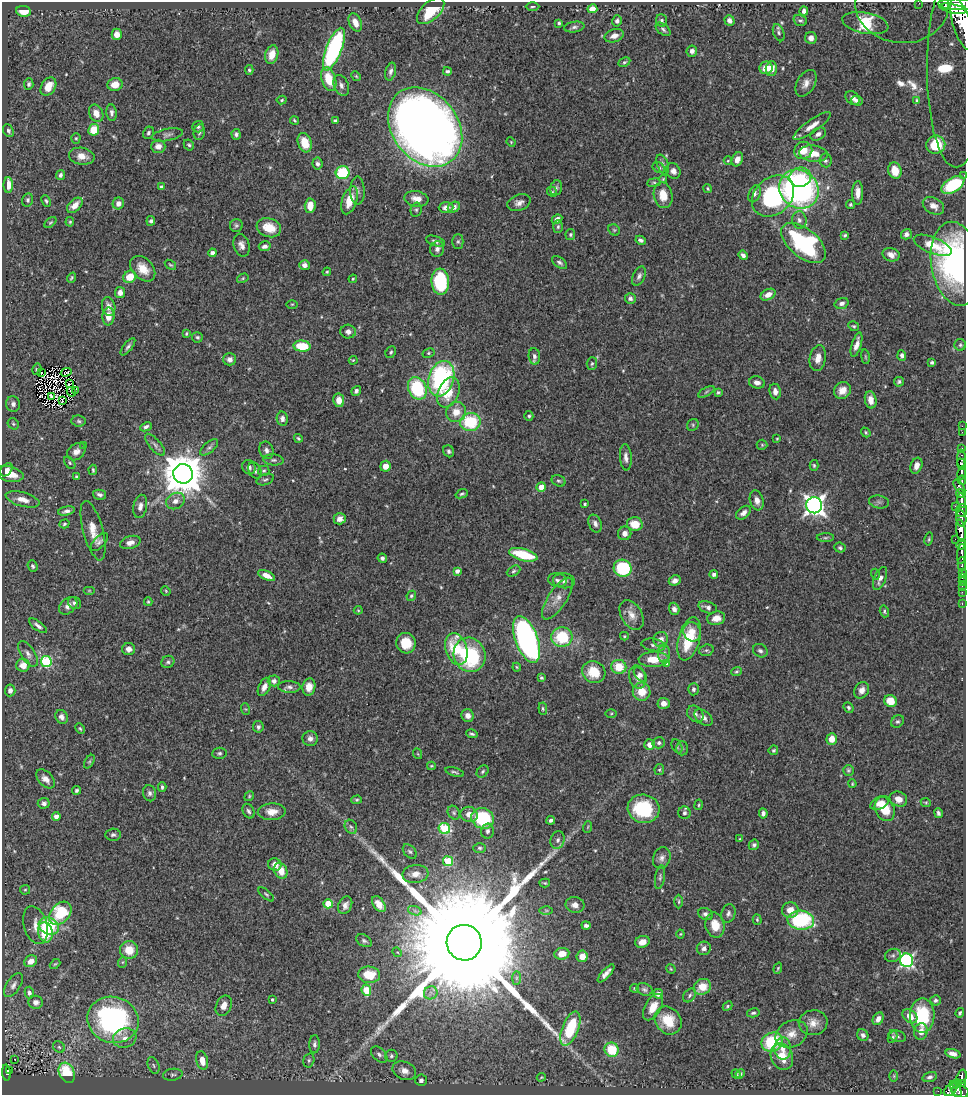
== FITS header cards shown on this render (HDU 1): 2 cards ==
NAXIS1  =                  964
NAXIS2  =                 1093

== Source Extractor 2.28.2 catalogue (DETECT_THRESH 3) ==
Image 964 x 1093 px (HDU 1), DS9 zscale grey, 1 PNG px = 1 image px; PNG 968 x 1097 px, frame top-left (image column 1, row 1093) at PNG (2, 2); each listed source drawn as its Kron ellipse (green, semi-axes under 4 px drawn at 4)
Background 0.698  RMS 0.017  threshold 0.0525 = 3 sigma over >= 5 px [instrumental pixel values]
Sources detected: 531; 2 with non-positive FLUX_AUTO (blend fragments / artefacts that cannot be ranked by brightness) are neither listed nor drawn; of the other 529, the 500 brightest by FLUX_AUTO listed and drawn (29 fainter detections omitted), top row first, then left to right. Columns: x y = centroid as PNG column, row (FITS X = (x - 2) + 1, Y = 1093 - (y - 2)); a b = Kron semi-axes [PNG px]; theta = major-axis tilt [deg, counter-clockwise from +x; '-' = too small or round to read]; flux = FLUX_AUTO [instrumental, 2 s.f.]
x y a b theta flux
919 3 3 3 - 17
957 4 19 5 -2 2400
902 5 47 38 -6 660
532 6 7 3 1 1.9
592 9 5 4 - 14
953 9 14 4 -11 1500
23 11 7 5 -6 15
431 11 17 9 44 41
804 11 4 3 - 3.7
800 20 7 5 -18 2.3
617 21 6 5 - 3.6
662 21 6 5 - 2.8
729 21 5 4 - 6.1
355 22 10 6 -67 11
559 23 3 3 - 2.2
865 23 23 10 -11 230
962 24 27 9 -72 3200
574 27 10 5 9 3.4
663 29 8 5 -40 3
779 33 9 5 -70 3.3
117 34 5 5 - 8.6
614 36 10 6 18 8.2
811 38 6 6 - 6.9
334 49 23 7 68 200
692 51 6 5 - 4.2
272 55 9 6 75 14
624 62 6 4 27 2
957 67 100 30 90 740
766 68 6 6 - 14
771 68 7 6 - 10
249 70 5 4 - 1.8
390 71 9 5 75 3.6
447 71 4 3 - 2.2
356 76 5 4 - 1.3
329 79 12 7 -72 28
806 83 14 9 60 9.1
29 84 5 4 - 2.5
115 85 7 6 - 14
341 85 11 7 -69 5
48 87 10 7 58 16
853 98 8 6 -43 5.8
282 100 5 4 - 1.6
917 100 3 2 - 1.2
857 101 6 5 - 3.9
96 113 9 7 -65 10
112 113 8 5 -83 3.9
294 120 4 3 - 1.5
335 121 4 3 - 2.5
812 126 22 6 35 11
198 127 6 5 - 2.5
425 127 43 33 -52 1700
94 130 6 5 - 27
8 131 7 5 -59 2.5
199 132 8 5 80 2.7
148 133 6 5 - 2.5
236 134 5 4 - 2.7
818 134 8 6 28 5
167 135 16 6 11 4.7
76 138 5 4 - 1.6
511 142 5 3 - 1.2
305 143 10 6 -71 23
189 145 6 5 - 2
936 145 9 9 - 25
158 146 7 6 - 7.6
803 150 9 8 - 19
814 154 14 8 -6 16
82 156 13 8 -10 10
737 159 7 5 66 7.2
825 160 7 6 - 3.2
728 161 4 4 - 1.2
317 164 6 5 - 3.7
663 164 10 5 -70 3.7
659 168 6 5 - 3.1
673 171 8 7 - 5.3
895 171 8 6 -74 19
343 173 7 6 - 68
60 175 5 4 - 3.8
964 175 3 2 - 1.7
800 177 11 9 16 21
663 179 4 3 - 1.3
654 183 7 3 8 1.5
8 185 8 4 -90 14
953 185 13 7 31 79
161 187 4 4 - 2.9
556 188 8 5 74 3
708 189 4 3 - 1.5
799 189 20 18 -43 320
357 191 14 7 -89 5.2
552 192 5 4 - 1.8
858 193 12 5 89 9.4
755 194 9 5 68 3.6
663 195 13 9 -80 17
773 196 23 18 42 150
416 199 12 7 -10 10
28 200 7 5 77 2.2
350 200 14 7 71 24
46 201 6 4 -67 1.9
118 203 6 5 - 7.5
519 203 12 8 19 6.8
75 205 9 5 44 10
850 205 4 4 - 2.3
310 206 7 5 86 14
933 206 11 8 -29 8.7
454 207 6 5 - 5.2
446 208 7 5 2 6.1
416 210 7 5 76 2.3
557 219 5 4 - 5.3
799 220 9 7 -84 5.1
151 221 5 4 - 3
50 222 7 4 40 1.6
70 222 5 4 - 1.5
236 225 6 6 - 2.5
558 227 6 5 - 2.1
269 228 12 9 -19 22
614 230 6 5 - 1.9
570 234 5 5 - 1.9
906 234 5 5 - 4.5
845 235 4 3 - 1.9
641 240 5 3 - 3
435 241 10 5 -18 3.3
458 241 7 5 90 2.2
803 243 26 14 -39 170
241 245 11 8 -75 6.9
933 245 20 8 -22 22
265 246 6 4 13 4.4
437 249 8 7 - 4.3
212 253 4 4 - 4.2
743 255 5 4 - 4.1
891 255 8 6 -16 8.1
560 263 9 4 -39 3.2
956 264 42 24 -81 230
170 265 6 3 -36 1.6
304 265 5 5 - 6.9
143 269 15 10 -46 19
327 272 4 4 - 1.3
639 276 10 6 66 4.1
130 277 7 6 - 22
72 278 5 4 - 1.7
243 278 6 4 32 1.5
353 279 4 4 - 1.3
440 282 13 9 -86 89
120 292 6 5 - 7.1
768 295 8 5 27 8.8
630 298 5 5 - 3.8
842 303 7 5 18 3.9
292 304 6 4 1 1.3
109 306 9 6 -79 7.3
108 316 9 6 87 12
854 326 6 4 -29 1.7
348 332 8 7 - 5.4
186 333 4 3 - 1.3
197 337 5 5 - 2
856 345 13 5 73 8.1
960 345 6 5 - 2.1
302 346 8 5 -4 38
128 347 10 4 52 3.1
391 352 6 5 - 2
428 353 6 4 27 2
902 355 5 4 - 3.3
534 356 8 5 -83 4.5
865 357 7 3 -82 1.6
818 358 13 8 80 9.9
230 359 6 6 - 5.3
353 360 4 3 - 1.2
932 362 4 3 - 2.2
592 364 6 5 - 2
37 369 6 4 75 1.6
66 372 5 2 - 1.3
42 373 4 2 - 3.7
441 379 18 12 73 170
757 382 8 6 -13 5.2
899 382 5 4 - 2.4
69 384 3 2 - 1.8
417 388 12 9 -66 80
842 390 9 8 - 12
75 391 2 2 - 1.2
356 391 5 4 - 3
775 391 8 5 -79 6.5
71 392 5 2 - 2.4
448 392 16 10 67 25
706 392 9 4 30 2
718 392 4 3 - 1.7
51 396 3 2 - 2.6
62 400 3 2 - 1.2
339 400 7 5 -80 10
871 400 9 5 -80 11
13 404 8 7 - 4.2
456 412 10 9 - 16
529 416 5 4 - 2.1
282 419 7 5 -79 4.8
79 421 7 5 -5 2.7
470 422 10 9 - 65
13 424 6 5 - 1.9
693 425 6 5 - 2
962 426 2 2 - 8.7
146 427 6 4 26 3.2
866 432 5 4 - 1.7
962 432 2 2 - 8.4
298 438 4 3 - 1.5
777 439 3 3 - 1.2
155 445 13 5 -49 4.3
762 445 5 5 - 1.6
84 446 4 3 - 1.1
209 447 11 5 40 3.4
961 448 3 2 - 23
266 450 9 7 -71 4.5
449 451 6 5 - 3
76 452 10 7 39 6.6
626 457 13 6 -85 5.8
962 459 9 3 90 290
273 460 10 5 -5 3.2
70 463 7 4 -51 1.7
961 464 6 3 -71 540
814 465 5 4 - 1.9
386 466 5 5 - 9.8
916 466 8 5 71 11
249 467 7 6 - 4
6 470 7 5 50 4.9
93 470 5 3 - 1.6
255 471 9 6 -63 3.4
264 471 6 5 - 1.9
962 473 7 3 77 490
9 474 14 7 -13 17
183 474 10 9 - 4400
76 476 4 4 - 1.6
265 480 9 5 19 2.6
962 480 4 3 - 170
558 481 7 5 -27 2.3
541 487 5 4 - 16
959 487 8 4 -53 230
961 493 5 3 - 230
462 494 6 4 22 2.2
99 495 6 5 - 3.6
23 499 17 7 -15 12
757 500 10 6 -73 6.9
962 500 7 4 -78 390
175 501 10 7 30 7.2
879 502 10 6 -10 4.1
585 504 3 3 - 1.9
814 505 8 8 - 650
140 506 12 7 79 6.4
956 506 4 2 - 100
961 510 6 5 - 410
66 511 9 4 13 4.6
743 513 8 5 39 6
340 519 6 5 - 6.9
961 519 8 5 -83 320
64 524 5 4 - 2
595 524 9 6 -67 4.7
635 524 8 6 -10 21
961 530 11 4 -81 1300
93 531 31 10 -75 19
625 533 7 6 - 7.1
825 538 9 4 1 2.3
929 539 6 3 77 1.6
955 539 2 2 - 24
99 542 11 5 48 3.5
130 542 10 6 17 7.1
961 544 5 3 - 420
840 548 5 5 - 2.2
961 554 10 4 85 910
523 555 15 6 -15 51
382 558 4 4 - 3.9
962 564 7 3 87 150
33 566 6 5 - 2.3
623 568 9 8 - 95
457 571 4 4 - 4.9
513 571 7 5 28 2.3
962 573 3 2 - 54
714 574 4 4 - 3.6
875 574 5 3 - 1.2
267 576 9 4 -25 11
880 578 12 6 67 7.3
962 578 3 2 - 4.6
557 580 9 7 -10 4.6
675 580 6 5 - 4.8
564 581 11 7 -4 5.4
962 581 3 2 - 25
962 587 3 2 - 12
89 590 6 4 0 1.3
166 591 5 4 - 1.2
962 592 2 2 - 9.1
411 596 5 4 - 1.8
557 599 24 9 57 14
148 602 4 3 - 1.4
75 603 7 6 - 3.8
962 604 3 2 - 13
68 606 10 7 41 6.3
708 607 10 5 -19 4.3
674 609 6 5 - 4.6
358 610 4 4 - 1.2
884 611 6 4 -73 2.1
631 615 16 10 -60 11
716 618 9 6 10 12
38 626 10 4 -36 4.4
692 632 10 8 -68 12
624 636 4 4 - 1.2
562 637 10 10 - 53
527 639 24 11 -70 400
661 639 7 7 - 8.8
689 639 22 10 75 44
406 643 10 10 - 24
653 645 12 6 -9 4.7
129 649 6 6 - 6.8
456 649 16 10 -72 49
706 650 7 5 19 2.2
760 651 8 6 -30 3.5
664 653 9 6 88 4.3
28 654 14 7 -57 6.3
470 655 17 15 -66 100
654 659 15 7 2 20
46 662 5 5 - 110
168 662 7 6 - 2.8
667 664 4 4 - 1.4
23 665 7 6 - 12
517 667 4 3 - 1.3
619 667 7 7 - 28
736 671 5 4 - 1.7
594 672 12 11 - 27
640 675 8 5 -51 3.8
637 677 11 8 -76 8.1
541 678 4 4 - 1.8
274 681 6 5 - 4.4
264 687 10 5 64 6.4
289 687 11 6 -2 4.4
309 687 8 6 81 11
693 689 6 5 - 2.8
10 690 6 5 - 4.6
862 690 9 7 62 6.6
642 692 9 9 - 21
890 701 6 6 - 23
664 703 6 5 - 7.6
848 707 5 4 - 2.3
245 709 6 4 -70 1.3
543 709 6 4 -84 1.6
611 713 5 3 - 1.2
695 714 9 7 -47 4.7
468 715 6 6 - 7
62 717 7 6 - 5.6
703 718 10 6 -36 5.8
898 721 7 5 39 2.9
258 727 6 5 - 3.1
80 728 5 3 - 1.7
472 734 6 3 -15 2.1
310 739 7 7 - 5.1
832 739 6 5 - 13
659 743 6 6 - 3
649 745 5 5 - 8.4
677 746 7 4 -64 2.1
682 748 7 6 - 2.4
773 750 5 4 - 2
219 753 7 5 5 2.5
418 754 5 3 - 1.1
89 762 7 4 58 1.8
431 766 4 3 - 1.3
659 770 5 5 - 1.6
848 770 5 5 - 2
483 771 7 5 47 2.3
455 772 9 3 -16 2.1
46 779 11 7 -47 9.1
852 784 4 3 - 1.3
162 787 5 3 - 2.6
77 790 4 4 - 3.2
149 793 8 6 -79 3.8
249 796 5 4 - 1.5
898 799 9 7 -23 11
357 800 5 4 - 1.8
926 802 5 4 - 1.4
44 803 6 5 - 4.4
880 803 10 6 26 8
699 805 5 2 - 1.4
643 809 16 14 -13 75
885 809 12 9 -65 28
248 811 8 5 -63 3.1
272 812 14 8 2 13
454 813 7 5 -59 2.4
684 813 6 6 - 3.5
763 813 5 4 - 4
938 813 5 3 - 2.8
469 814 8 7 - 10
56 816 4 4 - 7.3
483 818 11 10 - 90
551 820 4 3 - 2.9
351 827 7 6 - 2.8
588 827 6 3 71 1.2
444 828 6 5 - 78
487 831 7 6 - 3.8
113 835 7 6 - 3.1
740 839 4 3 - 1.1
558 840 9 7 72 4.6
754 845 5 5 - 3
480 848 6 5 - 2.2
410 851 8 5 -48 2.9
662 858 11 8 68 5.6
448 861 5 5 - 57
275 864 6 6 - 7.7
281 871 8 6 -63 16
415 874 13 9 6 11
660 877 12 5 81 2.9
545 883 5 4 - 1.5
25 890 5 4 - 1.4
266 894 9 4 -40 2
679 902 7 3 90 1.7
328 904 4 4 - 37
379 904 9 5 -53 9.7
345 905 9 6 65 6.2
575 905 9 7 -11 7
546 910 6 4 0 2
790 910 8 7 - 11
415 911 7 4 -19 3.3
60 913 13 9 48 62
728 913 9 7 72 4
706 914 7 6 - 4.2
757 920 5 4 - 1.6
801 920 13 9 -3 97
35 925 19 11 -73 11
715 925 12 9 -77 18
49 926 10 8 -21 49
586 926 4 3 - 2.9
45 932 10 7 -80 35
680 934 4 4 - 1.2
364 941 8 5 -32 2.7
642 942 7 5 19 10
464 943 18 17 - 100000
704 948 7 6 - 4.5
129 950 9 9 - 20
397 952 5 4 - 1.3
562 954 7 6 - 15
893 955 8 6 22 2.8
582 956 6 5 - 14
907 960 6 6 - 260
31 961 7 5 33 8.6
123 962 5 3 - 1.3
55 964 6 3 43 1.3
778 968 6 3 70 1.5
671 969 5 3 - 1.2
606 973 11 4 49 5.9
369 975 11 8 -5 31
516 978 7 4 89 2.5
13 985 13 7 56 5.5
702 987 9 7 32 20
635 988 4 4 - 1.3
645 989 8 6 -22 3.2
366 990 6 4 -82 39
29 993 6 4 -77 3.9
431 993 7 6 - 4.8
658 994 5 4 - 5.9
690 995 8 5 49 3
272 999 3 3 - 2
935 1000 5 5 - 2.7
36 1002 7 6 - 5
224 1006 10 7 65 9.7
727 1006 5 4 - 1.8
653 1007 14 8 60 14
753 1013 6 4 13 2.4
960 1013 5 4 - 2.3
910 1016 8 6 -41 11
922 1016 17 12 89 68
878 1019 7 5 61 6.5
113 1020 26 23 -18 230
668 1020 15 12 -50 28
813 1023 14 12 9 12
570 1028 18 8 69 64
921 1032 8 6 80 9.4
792 1034 17 13 25 15
863 1035 6 5 - 4
897 1036 9 5 -20 2.9
892 1037 6 4 62 1.8
125 1038 12 9 17 9.7
772 1042 11 9 22 64
315 1044 9 5 87 3.2
59 1047 6 5 - 2.4
783 1048 11 8 -90 9.9
612 1050 7 7 - 43
379 1054 9 6 -45 4.3
953 1054 7 4 -16 6.9
391 1056 6 6 - 2.7
782 1057 13 10 -65 21
15 1059 3 2 - 2.1
202 1060 9 6 -77 13
309 1060 7 5 75 2.3
154 1065 9 5 -68 2.8
9 1071 3 3 - 29
404 1071 12 9 -22 11
6 1073 8 3 -84 120
67 1073 10 7 -63 46
736 1074 5 4 - 2.2
740 1074 5 4 - 1.9
173 1075 10 6 8 3.3
894 1076 6 4 -90 1.3
541 1077 4 3 - 1.2
930 1077 7 5 18 3.2
962 1077 7 5 74 170
421 1080 6 6 - 4
962 1083 4 2 - 80
957 1084 5 3 - 46
956 1089 9 3 -55 300
951 1090 8 5 38 320
938 1091 2 2 - 6
960 1092 8 6 -9 430
At the frame edge (FLAGS 8, measured only in part): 4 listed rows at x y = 919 3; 962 24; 957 67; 964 175
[29 fainter detections neither listed nor drawn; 2 non-positive-flux detections neither listed nor drawn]